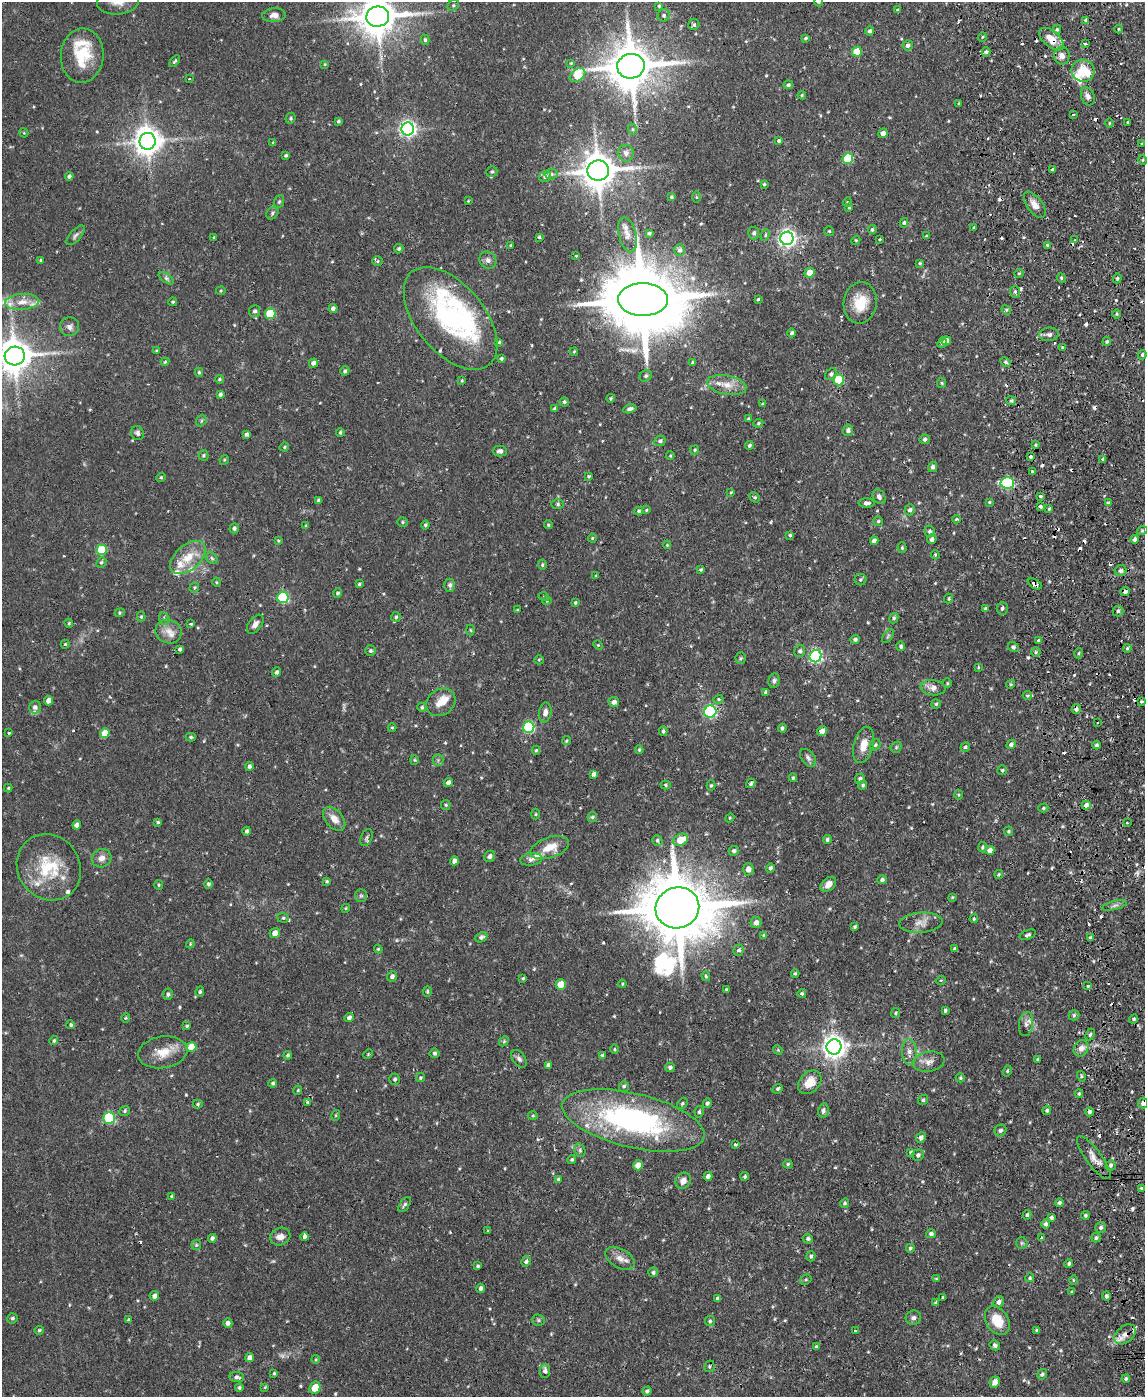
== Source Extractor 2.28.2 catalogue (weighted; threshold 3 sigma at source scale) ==
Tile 6 of 4 x 3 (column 2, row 2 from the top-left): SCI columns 1200-2342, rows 1640-3034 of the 4686 x 4567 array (HDU 1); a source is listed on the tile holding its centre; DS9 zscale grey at full resolution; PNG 1147 x 1399 px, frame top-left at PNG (2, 2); each listed source drawn as its Kron ellipse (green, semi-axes under 4 px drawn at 4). Shown black and unused: <1% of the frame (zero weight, under 2 of 3 exposures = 3% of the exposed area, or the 3 px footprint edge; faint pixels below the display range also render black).
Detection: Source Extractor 2.28.2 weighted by HDU 2 'WHT'; one run over the whole footprint, this tile lists its part. Background 0.0867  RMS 0.0062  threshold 0.0277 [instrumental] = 3 sigma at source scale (4.5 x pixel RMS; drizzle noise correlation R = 1.50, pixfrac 1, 0.05/0.05 arcsec/px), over >= 5 px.
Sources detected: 612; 1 too faint to see at this stretch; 1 inside a brighter object's white glare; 41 cosmic-ray / hot-pixel residue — neither listed nor drawn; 18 inside a brighter listed object's ellipse — not listed separately; of the other 551, all 500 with FLUX_AUTO >= 0.564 (the completeness limit of this list) listed and drawn (51 fainter detections not listed), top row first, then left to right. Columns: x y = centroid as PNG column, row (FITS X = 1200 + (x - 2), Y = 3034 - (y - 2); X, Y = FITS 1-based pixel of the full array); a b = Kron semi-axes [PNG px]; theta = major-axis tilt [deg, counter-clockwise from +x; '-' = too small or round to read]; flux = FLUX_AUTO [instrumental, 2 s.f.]
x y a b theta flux
118 2 21 12 5 8.5
818 2 5 4 - 0.85
453 5 6 5 - 1
659 6 4 3 - 0.8
898 10 4 3 - 0.83
274 15 12 7 5 3.5
664 15 6 6 - 1.5
378 17 11 10 - 1700
1086 20 4 3 - 0.89
694 25 6 5 - 1.4
1057 29 4 4 - 1.2
1118 29 4 3 - 0.59
870 31 4 4 - 1.5
982 37 5 3 - 0.61
805 38 3 3 - 0.98
1051 39 14 8 -40 8.5
425 40 5 4 - 1
1085 44 4 3 - 1.5
908 45 5 5 - 1.7
857 52 5 5 - 15
986 52 4 4 - 1.2
82 56 27 21 86 21
1062 56 9 7 -83 3.8
175 61 7 3 54 0.86
571 63 4 4 - 0.74
325 64 3 3 - 0.57
631 66 14 12 11 2500
1083 71 11 11 - 14
577 75 8 5 34 22
189 79 3 2 - 0.95
788 85 5 4 - 1.2
802 95 4 3 - 0.77
1088 96 9 6 -70 2.5
958 103 3 2 - 0.64
1073 115 3 3 - 1.1
291 118 6 5 - 1.2
338 121 3 3 - 0.9
1127 122 3 3 - 0.72
1109 123 4 3 - 0.64
408 129 6 6 - 190
632 129 6 4 -71 0.95
24 133 5 3 - 0.57
883 133 5 4 - 2.9
148 141 8 8 - 800
779 141 4 4 - 1.1
273 142 3 3 - 1.1
1142 144 3 3 - 0.58
626 153 8 8 - 3.3
286 155 3 3 - 0.92
848 158 5 5 - 37
1143 160 5 3 - 0.6
1052 170 3 3 - 1.2
598 171 11 10 - 1400
492 172 5 5 - 1.1
551 174 6 5 - 1.3
69 176 4 4 - 1.5
545 177 6 5 - 1.7
764 184 4 3 - 0.87
671 197 3 3 - 0.96
696 197 5 3 - 0.65
468 201 4 3 - 0.58
279 202 6 5 - 0.99
847 202 4 4 - 0.64
1035 205 15 7 -54 4.7
849 208 4 3 - 0.62
272 213 7 5 54 1.3
904 223 5 4 - 0.97
974 228 3 3 - 0.85
872 230 4 4 - 1.1
829 231 5 5 - 0.79
649 233 4 4 - 0.88
754 233 6 5 - 1.9
76 235 12 5 48 1.8
627 235 18 8 -76 5.3
765 235 6 4 65 0.87
926 236 3 3 - 0.6
539 237 3 3 - 0.85
214 238 3 2 - 0.62
787 238 7 6 - 240
856 240 4 3 - 0.58
879 240 3 3 - 1.4
1075 240 3 3 - 0.7
511 245 3 3 - 0.6
1047 245 4 3 - 0.65
399 249 5 4 - 1.2
680 250 6 5 - 1.7
576 255 3 3 - 1.1
40 260 4 3 - 0.64
488 260 9 8 - 2.5
378 261 5 4 - 0.88
920 263 4 4 - 0.74
810 273 5 5 - 6
1019 273 5 3 - 0.6
166 278 9 4 -36 1.4
1061 278 5 4 - 0.71
1117 278 5 4 - 0.91
221 291 4 3 - 0.66
1015 292 6 5 - 1.4
758 299 3 2 - 0.73
643 300 25 16 -1 7800
22 302 17 8 5 6.7
173 302 4 4 - 0.83
860 303 21 16 83 15
333 309 4 4 - 1.8
1006 310 5 4 - 0.88
255 311 6 5 - 1.6
270 314 5 5 - 28
1117 314 4 3 - 0.66
451 318 61 34 -50 80
70 327 9 9 - 2.7
792 333 4 4 - 1.2
1049 334 9 7 3 2
946 341 5 4 - 2.6
1107 341 4 4 - 0.91
499 342 4 4 - 0.79
942 343 5 4 - 1.2
1062 348 3 2 - 0.71
157 350 4 3 - 0.73
574 352 4 3 - 0.68
1142 355 5 3 - 1.1
15 356 10 9 - 1400
501 359 4 3 - 1
165 362 4 3 - 0.69
693 362 4 3 - 1.1
1006 362 6 4 -28 1.3
313 363 4 4 - 2.8
345 371 5 4 - 1.3
199 372 4 4 - 0.88
831 374 6 5 - 1.5
646 376 6 5 - 1.3
219 379 4 4 - 0.74
462 380 4 3 - 0.62
839 380 5 5 - 29
942 383 5 4 - 0.77
727 385 20 9 -11 7.4
220 394 4 3 - 1.4
611 398 4 4 - 0.76
1011 401 5 4 - 0.87
564 402 4 4 - 1
763 404 3 3 - 0.98
555 409 4 3 - 1.3
630 409 7 4 16 1.9
748 419 3 3 - 0.83
201 421 6 4 49 0.94
758 423 5 4 - 0.83
848 430 6 5 - 1.9
340 432 4 3 - 0.87
137 433 7 6 - 1.6
247 434 4 4 - 1.9
924 439 5 5 - 1.2
660 441 6 5 - 1.5
749 445 4 4 - 1.1
1035 445 4 3 - 0.67
284 447 5 3 - 0.71
695 450 5 4 - 0.79
500 451 7 5 0 1.7
203 455 5 5 - 0.87
670 456 4 3 - 0.67
1031 457 3 3 - 7.8
1103 459 3 3 - 0.89
224 460 5 4 - 0.64
933 467 5 4 - 1.6
1032 471 3 2 - 0.86
589 476 3 3 - 1.3
161 477 5 4 - 0.74
1007 483 6 5 - 68
731 492 4 3 - 0.56
1040 496 3 3 - 1.7
755 497 5 4 - 0.95
879 497 8 6 -59 2.1
319 500 4 3 - 1.5
989 502 3 3 - 0.57
867 503 8 4 1 1.9
1109 503 4 3 - 1
558 504 6 5 - 1.1
1040 506 3 3 - 2.1
1049 509 4 3 - 0.81
646 510 4 3 - 0.64
910 510 5 5 - 1.3
639 511 4 4 - 1.2
957 519 4 3 - 1.4
878 521 5 5 - 0.9
402 522 5 4 - 0.9
425 525 4 4 - 1
548 525 4 3 - 0.76
306 526 4 3 - 0.65
234 528 5 4 - 1.4
930 531 6 5 - 1.6
1142 531 5 3 - 0.68
790 535 4 4 - 1
592 538 4 4 - 0.6
932 539 5 4 - 2.2
1135 539 4 4 - 2.1
278 541 4 3 - 0.6
874 541 4 4 - 2.3
667 545 4 4 - 0.59
902 548 5 4 - 0.83
101 550 5 5 - 26
935 555 4 3 - 0.7
188 557 21 12 41 12
212 558 6 5 - 1.2
101 562 5 4 - 1
542 565 5 4 - 0.86
701 569 3 3 - 0.79
1121 571 6 5 - 1.7
596 576 3 3 - 0.58
860 580 6 5 - 1.1
217 582 4 4 - 0.64
359 584 3 3 - 0.86
1035 584 8 4 -29 2.4
450 585 6 5 - 1.9
194 587 5 4 - 0.8
1125 591 5 4 - 1.8
338 593 5 4 - 1.2
283 597 6 5 - 56
544 597 5 3 - 0.64
949 598 5 4 - 0.86
547 601 4 4 - 0.6
575 603 4 3 - 0.89
1002 608 6 5 - 1.4
986 609 4 3 - 1.2
517 610 3 3 - 0.62
1118 611 5 5 - 1.5
120 613 5 4 - 0.78
141 617 5 4 - 0.68
396 617 5 5 - 1.1
894 618 5 4 - 1
164 619 6 5 - 1.3
69 623 4 3 - 0.74
191 624 3 2 - 1.1
255 624 11 6 53 2.8
470 630 5 3 - 0.57
169 631 13 12 - 5.9
888 636 8 4 54 1
855 639 5 4 - 1.5
1038 640 3 3 - 1.3
65 644 4 4 - 0.68
598 645 5 4 - 0.67
901 646 4 4 - 1.3
1013 647 5 5 - 1.6
1127 648 4 3 - 0.9
180 649 4 3 - 1.4
370 651 5 5 - 1.1
800 651 6 5 - 1.5
1036 652 5 4 - 0.87
1079 653 5 3 - 0.71
816 656 6 6 - 110
741 658 5 5 - 0.92
539 660 5 4 - 0.69
978 667 3 3 - 0.57
277 672 4 4 - 1.4
774 681 7 5 82 1.4
947 683 4 4 - 0.64
1010 684 4 4 - 0.77
933 688 12 7 -7 3.9
766 692 4 4 - 1.5
1027 695 4 4 - 1.1
718 699 5 4 - 0.83
49 701 4 4 - 5.3
1141 701 4 3 - 2.6
441 702 15 13 37 7.2
614 702 5 5 - 2.3
936 704 5 4 - 0.9
35 707 6 6 - 2
422 707 4 4 - 1
1076 709 5 4 - 1.7
545 712 10 6 80 2.9
710 712 6 6 - 79
1097 722 3 2 - 0.8
529 727 6 5 - 58
392 728 4 4 - 0.7
782 728 4 4 - 1.3
663 731 5 4 - 1.1
822 731 5 4 - 3.3
9 733 3 3 - 1.3
105 733 5 4 - 11
191 737 5 4 - 0.93
566 741 5 4 - 0.71
1011 744 5 4 - 1.7
863 745 18 10 75 7.2
875 745 6 5 - 1.1
1097 745 4 4 - 1.2
896 747 6 5 - 0.88
965 747 5 4 - 1.2
536 750 4 4 - 0.77
639 750 4 3 - 0.79
808 758 10 6 -52 2.1
414 760 4 4 - 0.67
438 760 5 5 - 1.1
249 766 4 4 - 1.4
1002 770 5 5 - 0.95
594 774 4 4 - 1.9
793 778 4 3 - 0.93
860 779 5 4 - 1.4
448 782 5 4 - 2.3
751 783 5 4 - 1.1
666 785 5 4 - 0.97
711 785 5 4 - 0.87
863 785 5 4 - 1
8 788 4 4 - 0.69
958 795 5 3 - 0.68
446 805 5 5 - 0.81
1086 805 4 3 - 6
1043 808 5 4 - 0.92
535 814 5 3 - 0.61
592 817 5 4 - 1.2
730 818 5 4 - 0.64
334 819 14 8 -51 5.5
158 822 4 4 - 0.86
1127 823 3 2 - 1.2
77 825 5 4 - 2.8
247 831 4 4 - 1.3
1008 831 5 4 - 0.85
367 837 9 5 68 1.4
827 839 4 4 - 1.2
657 840 5 5 - 1.2
680 840 8 5 25 11
982 847 5 4 - 0.95
550 848 20 10 18 9.6
990 850 4 4 - 4
734 851 5 5 - 1.6
490 856 6 5 - 1.8
101 858 10 9 - 3.8
531 859 11 6 8 2.2
454 861 4 4 - 2.8
49 867 34 31 -55 32
770 868 4 4 - 1.4
748 869 6 5 - 2.8
999 874 4 4 - 0.72
882 880 5 4 - 1.4
327 881 4 3 - 0.89
208 884 5 4 - 1.2
828 884 9 6 42 4
159 885 5 4 - 0.77
361 896 6 5 - 1.1
952 897 4 3 - 0.62
1115 905 13 4 15 1.8
346 908 4 3 - 0.59
677 908 22 20 20 6400
283 918 6 4 -19 0.91
974 919 4 3 - 0.67
756 923 5 5 - 2.8
921 923 22 10 4 5.6
855 927 3 3 - 0.94
275 933 5 5 - 3.8
764 935 4 4 - 0.79
1028 935 8 4 21 1.4
481 937 6 5 - 1.6
1090 938 3 3 - 1.2
190 944 4 3 - 0.59
378 949 4 4 - 0.68
955 949 3 3 - 1.2
739 950 5 5 - 1.3
795 973 4 3 - 0.65
392 976 5 4 - 1.9
706 976 5 4 - 0.77
523 978 3 3 - 0.84
941 980 5 3 - 0.57
622 984 4 4 - 0.61
561 985 5 5 - 14
1088 986 3 3 - 1
726 990 3 3 - 0.61
200 992 5 4 - 0.99
427 992 5 4 - 0.84
802 993 4 4 - 0.92
168 994 5 5 - 1.4
945 1010 3 3 - 1.1
895 1013 5 4 - 0.73
1074 1015 5 5 - 1.1
126 1018 4 4 - 0.66
349 1018 5 4 - 2
1134 1019 5 4 - 1
1026 1024 12 7 84 2.7
71 1025 4 4 - 0.96
187 1026 4 4 - 0.84
1090 1034 6 4 63 0.95
54 1041 4 4 - 0.98
504 1041 6 4 46 0.8
191 1047 5 5 - 13
834 1047 8 7 - 500
1081 1048 8 7 - 3.7
614 1049 4 3 - 0.6
778 1050 5 4 - 0.65
163 1052 25 16 9 12
909 1052 13 7 -86 3.9
435 1053 5 5 - 1.4
368 1054 5 3 - 0.56
288 1055 4 3 - 1
602 1055 4 3 - 0.87
519 1059 10 6 -52 1.9
1038 1059 3 3 - 0.71
929 1062 16 10 9 4.5
548 1065 4 4 - 1.6
670 1067 5 4 - 1.4
1007 1071 6 4 74 0.82
1081 1076 5 3 - 0.75
420 1078 4 4 - 0.74
960 1078 4 4 - 0.8
395 1079 5 5 - 1.1
810 1082 13 10 48 7.8
273 1083 4 4 - 1
624 1086 5 5 - 1.2
778 1089 5 4 - 1
298 1090 4 3 - 0.61
1079 1094 4 3 - 0.9
923 1100 5 4 - 1
307 1102 4 3 - 1.4
682 1103 6 4 50 0.9
707 1103 5 4 - 1.5
1143 1103 5 5 - 1.9
198 1104 5 4 - 0.88
823 1110 7 5 78 1.6
1047 1110 5 4 - 1.3
125 1111 5 4 - 1.1
699 1112 6 4 77 1.1
1089 1112 4 4 - 1.4
336 1115 5 3 - 0.58
533 1116 5 3 - 0.66
109 1118 6 5 - 51
633 1120 73 27 -13 130
1000 1130 6 5 - 1.5
921 1138 5 4 - 2.2
735 1145 3 3 - 0.79
580 1150 7 5 -70 1.3
911 1152 4 3 - 0.99
918 1155 6 5 - 1.7
1094 1157 26 8 -54 5.4
572 1159 4 4 - 0.9
788 1164 4 4 - 0.89
638 1165 5 4 - 6.8
1111 1165 5 5 - 1.2
708 1176 4 4 - 2.3
745 1176 4 4 - 0.95
558 1179 4 3 - 0.92
683 1181 8 7 - 3.5
1141 1188 3 3 - 0.89
171 1196 4 3 - 0.63
845 1203 5 4 - 1.1
1059 1203 4 3 - 1.3
405 1204 9 4 54 1.3
1027 1215 5 3 - 1
1085 1215 4 4 - 0.97
1051 1218 4 3 - 1.4
1046 1224 5 4 - 1.6
1101 1227 5 5 - 1.4
488 1230 3 2 - 0.82
931 1234 5 4 - 1.7
280 1236 10 8 19 3.9
305 1237 4 4 - 5.4
212 1238 4 4 - 1.9
1041 1238 3 2 - 0.94
1096 1238 5 4 - 1.3
808 1239 5 5 - 1.3
1022 1243 6 5 - 1.1
196 1245 5 5 - 0.86
910 1248 4 4 - 1
811 1256 5 4 - 1.2
620 1258 16 9 -29 4.8
526 1261 5 5 - 1.4
1069 1263 4 3 - 1.2
478 1266 3 3 - 0.84
653 1272 5 5 - 1.3
1030 1278 4 4 - 0.84
936 1279 4 4 - 0.57
806 1280 6 4 33 0.78
1073 1280 5 3 - 0.61
481 1288 4 4 - 1.6
1072 1292 4 3 - 0.66
154 1296 5 4 - 2.4
1106 1296 5 4 - 1.6
943 1297 4 3 - 0.78
717 1298 4 3 - 1.2
999 1302 6 5 - 2.1
936 1303 4 3 - 1.2
12 1318 5 5 - 1.2
913 1318 8 7 - 2
128 1320 4 3 - 0.98
538 1320 6 5 - 1.1
710 1321 5 5 - 1
997 1321 15 11 -59 11
228 1323 5 4 - 2.1
39 1330 5 4 - 0.85
1036 1330 4 4 - 0.67
855 1331 3 3 - 1.1
1125 1334 12 8 39 4.5
995 1345 5 5 - 1.4
817 1347 4 4 - 1.1
250 1358 5 4 - 3
316 1359 4 4 - 0.64
709 1366 6 5 - 1
545 1371 7 5 89 1.9
274 1373 3 3 - 0.72
1042 1374 5 4 - 1.2
237 1377 7 5 -8 1.8
1126 1379 4 3 - 0.96
995 1382 6 5 - 3.1
265 1387 4 4 - 0.63
239 1388 4 4 - 1.1
315 1388 6 5 - 9.7
647 1391 4 4 - 1.3
Overlapping masked pixels (flux is a lower limit): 7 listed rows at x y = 1051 39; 1031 457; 1035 584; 1125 591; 1076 709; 1143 1103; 1125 1334
Isophote crosses this tile's border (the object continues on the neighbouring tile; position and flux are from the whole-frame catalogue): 5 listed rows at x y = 118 2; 818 2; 378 17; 15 356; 1143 1103